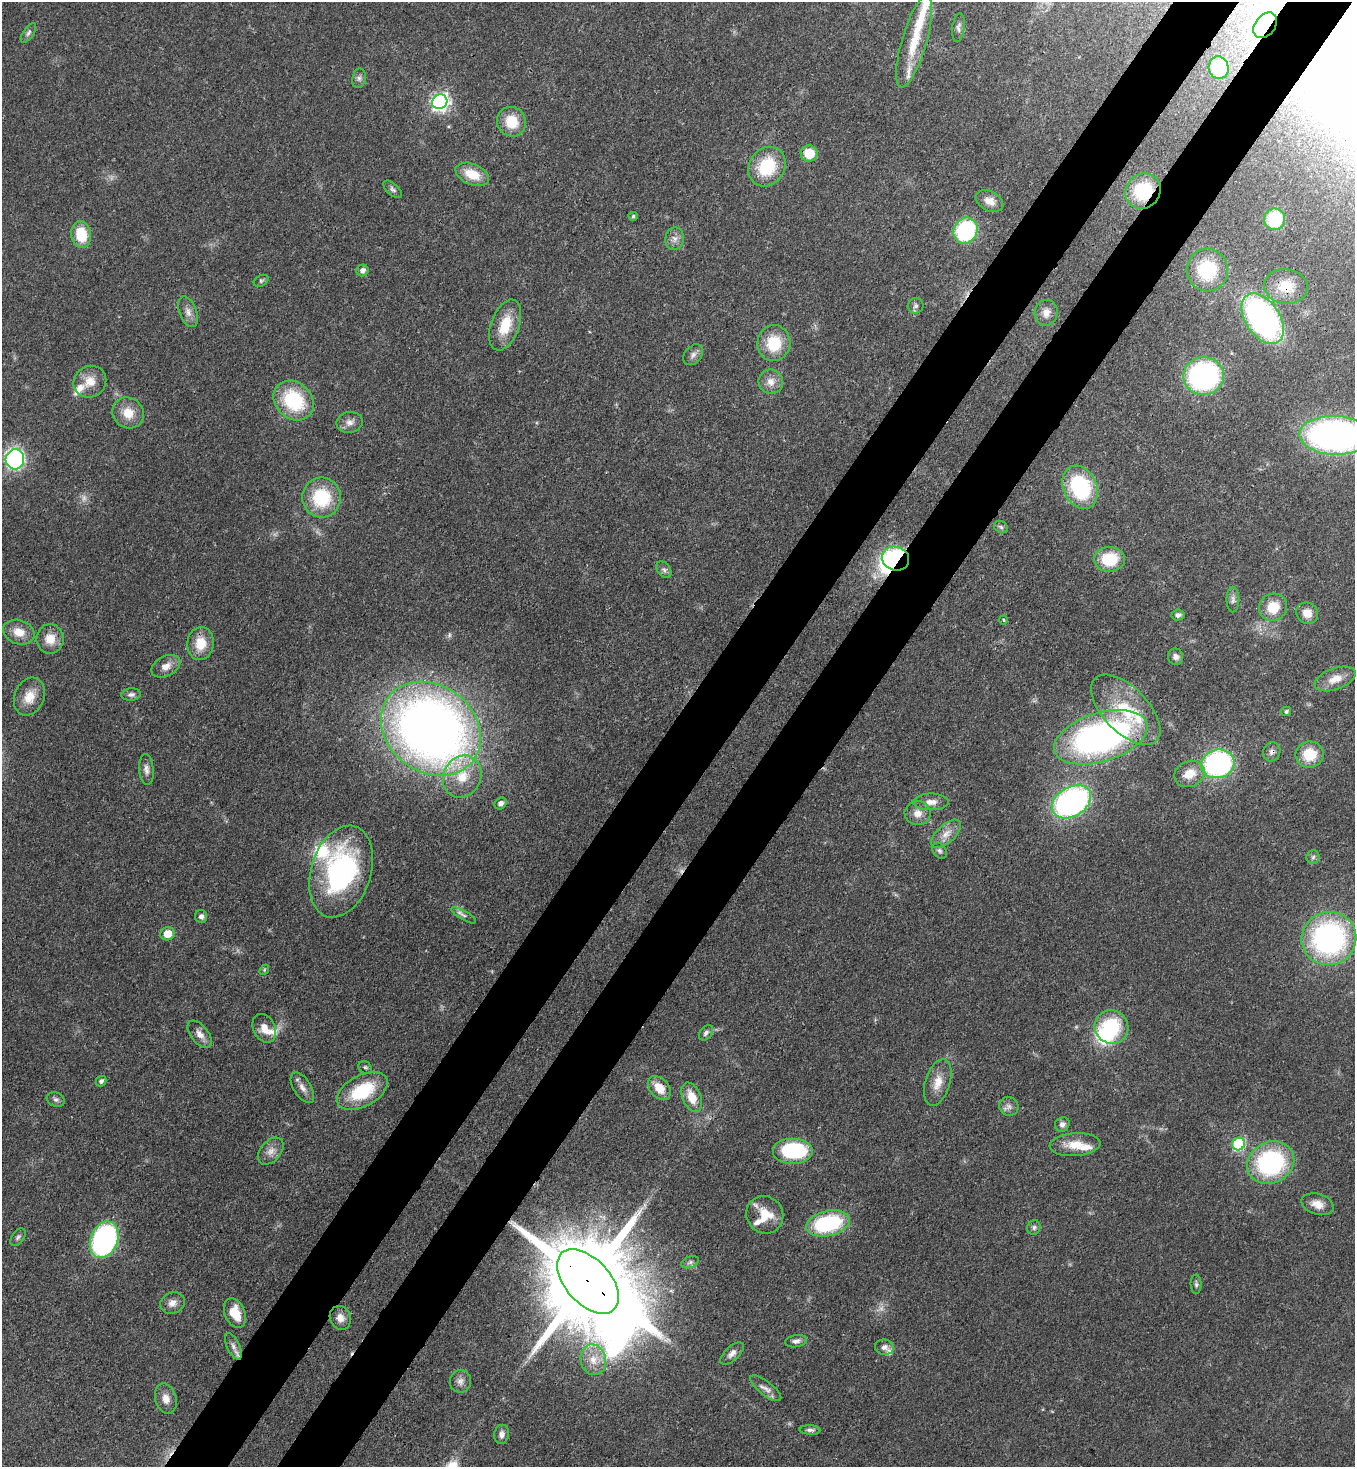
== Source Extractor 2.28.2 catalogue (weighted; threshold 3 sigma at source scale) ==
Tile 10 of 4 x 4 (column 2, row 3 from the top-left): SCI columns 1717-3069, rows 1525-2989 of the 6000 x 5978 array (HDU 1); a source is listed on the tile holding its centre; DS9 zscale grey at full resolution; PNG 1357 x 1469 px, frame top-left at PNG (2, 2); each listed source drawn as its Kron ellipse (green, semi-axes under 4 px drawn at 4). Shown black and unused: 10% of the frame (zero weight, under 3 of 4 exposures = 7% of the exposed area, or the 3 px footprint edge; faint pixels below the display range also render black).
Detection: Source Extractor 2.28.2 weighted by HDU 2 'WHT'; one run over the whole footprint, this tile lists its part. Background 0.0729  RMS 0.004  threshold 0.018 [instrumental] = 3 sigma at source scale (4.5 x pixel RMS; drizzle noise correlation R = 1.50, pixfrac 1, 0.05/0.05 arcsec/px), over >= 5 px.
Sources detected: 138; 4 too faint to see at this stretch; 3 inside a brighter object's white glare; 1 cosmic-ray / hot-pixel residue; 1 long thin detection or spike segment (spike, bleed or trail) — neither listed nor drawn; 8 inside a brighter listed object's ellipse — not listed separately; the other 121 listed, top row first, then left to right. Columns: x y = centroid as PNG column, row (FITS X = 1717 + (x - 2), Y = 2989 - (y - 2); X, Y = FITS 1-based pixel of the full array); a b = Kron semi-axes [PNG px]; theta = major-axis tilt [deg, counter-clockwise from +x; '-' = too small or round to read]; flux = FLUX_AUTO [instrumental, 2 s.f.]
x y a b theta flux
1265 25 14 10 51 11
958 27 14 6 83 1.6
28 33 11 5 56 1.2
914 41 48 12 74 15
1219 68 11 10 - 17
359 78 10 6 80 1.5
440 102 8 7 - 140
511 122 15 14 - 10
809 153 8 8 - 9.6
767 167 21 17 55 20
472 174 18 10 -22 8.8
393 189 11 5 -41 1.2
1143 191 18 17 - 23
989 201 15 9 -27 3.8
633 216 5 4 - 0.69
1275 219 11 10 - 20
965 231 13 11 61 43
81 234 13 10 -82 12
674 239 11 9 79 2.6
362 270 6 5 - 1.9
1207 270 21 20 - 23
261 281 8 5 29 0.81
1286 286 22 17 -8 10
916 306 8 7 - 1.4
188 312 16 8 -70 3
1046 313 13 11 76 3.4
1263 319 28 17 -56 120
505 325 26 14 70 12
774 343 18 16 84 14
693 355 11 8 50 2
1204 376 20 19 - 84
90 382 17 15 35 6.3
771 382 12 12 - 3.7
294 400 22 18 -44 28
128 413 16 15 - 7
350 422 13 10 9 2.7
1335 435 35 19 -2 170
15 459 10 9 - 82
1080 487 22 16 -65 35
321 498 20 19 - 22
1001 527 7 5 -30 0.89
896 559 14 12 -18 44
1109 559 15 12 2 16
664 570 9 6 -48 1.3
1233 600 13 6 90 1.7
1273 607 14 13 - 9.5
1307 613 11 10 - 4.3
1178 615 6 5 - 1.4
1003 620 5 3 - 0.44
19 632 16 12 -20 6
50 639 15 13 -90 6.4
200 643 16 13 83 8.3
1176 657 8 7 - 1.7
166 666 15 10 27 3.7
1335 679 21 10 20 5.5
131 694 9 6 6 1.4
29 697 19 15 68 6.7
1126 710 44 22 -46 26
1286 711 5 4 - 0.83
431 729 53 43 -37 390
1101 737 48 24 17 150
1272 752 10 8 72 1.7
1309 755 14 13 - 10
1218 764 17 14 15 77
146 770 15 7 -84 2.2
1189 774 16 12 22 6.6
462 776 22 18 64 12
931 802 17 8 0 3.3
1071 802 21 14 31 110
501 803 6 5 - 2.1
918 813 13 12 - 3.7
946 834 18 9 42 4.2
939 851 9 6 -56 1.1
1313 857 6 6 - 1
341 871 47 30 73 75
464 915 14 4 -30 1.4
201 916 6 6 - 1.5
168 934 7 6 - 5.9
1329 939 27 26 - 88
264 970 5 4 - 0.5
1111 1027 17 16 - 26
264 1028 15 11 -64 4.7
706 1033 9 6 51 1.3
200 1034 16 8 -52 3.3
365 1067 7 5 -36 0.82
101 1081 6 5 - 1
938 1083 24 12 72 5.9
302 1088 17 8 -58 3
659 1088 14 9 -49 6.4
362 1091 27 15 28 23
692 1097 15 9 -66 6.7
56 1100 9 7 -20 1.2
1009 1106 9 9 - 1.9
1062 1124 7 7 - 1.6
1239 1144 6 6 - 47
1075 1145 25 11 4 7.4
271 1151 16 10 48 3.4
793 1151 20 13 0 35
1271 1163 24 20 26 56
1317 1204 17 10 -17 4.3
765 1215 19 18 - 9.4
828 1223 22 12 13 40
1034 1227 7 6 - 1.2
18 1237 10 6 54 1.1
104 1240 19 13 68 90
690 1262 9 5 21 1.1
588 1281 38 22 -48 9900
1196 1284 10 5 -89 1
172 1303 12 10 26 3
235 1313 15 10 -68 7.6
340 1318 12 10 -63 3.1
796 1341 11 6 10 1.7
233 1346 14 6 -65 2.2
884 1347 9 7 -8 2
732 1353 14 7 42 2.3
593 1360 15 12 -77 6.2
460 1381 11 10 - 2.5
766 1388 19 7 -38 2.6
166 1399 15 10 -75 3.6
810 1430 10 4 -3 1.2
502 1434 9 7 79 1.9
Overlapping masked pixels (flux is a lower limit): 6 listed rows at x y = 1265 25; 1143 191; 1286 286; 896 559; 1272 752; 588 1281
Isophote crosses this tile's border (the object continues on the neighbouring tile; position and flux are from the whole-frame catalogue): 1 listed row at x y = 1335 435